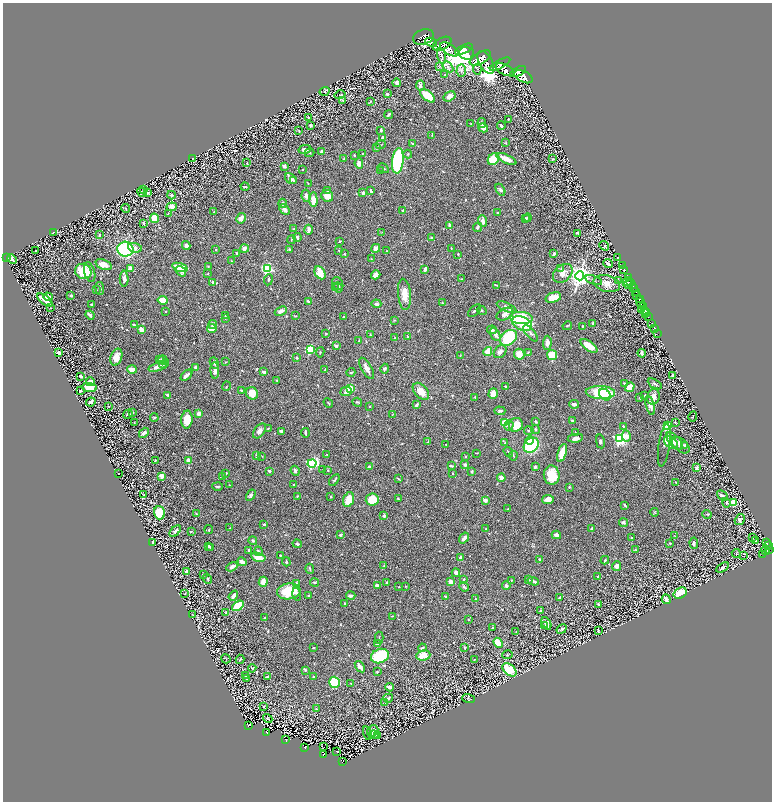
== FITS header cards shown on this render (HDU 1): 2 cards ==
NAXIS1  =                 1539
NAXIS2  =                 1599

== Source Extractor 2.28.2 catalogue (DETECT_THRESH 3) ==
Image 1539 x 1599 px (HDU 1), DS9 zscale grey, zoomed out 1/2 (1 PNG px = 2 x 2 image px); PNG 774 x 804 px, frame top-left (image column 2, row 1598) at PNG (3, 3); each listed source drawn as its Kron ellipse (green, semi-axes under 4 px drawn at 4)
Background 0.958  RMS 0.017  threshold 0.0516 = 3 sigma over >= 5 px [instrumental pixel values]
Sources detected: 793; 65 cannot appear on this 1/2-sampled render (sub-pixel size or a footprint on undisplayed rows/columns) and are neither listed nor drawn; of the other 728, the 500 brightest by FLUX_AUTO listed and drawn (228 fainter detections omitted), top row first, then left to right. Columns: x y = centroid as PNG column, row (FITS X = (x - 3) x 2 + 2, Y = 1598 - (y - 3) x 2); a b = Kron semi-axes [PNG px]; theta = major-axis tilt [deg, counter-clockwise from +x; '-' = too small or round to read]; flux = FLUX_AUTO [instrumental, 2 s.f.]
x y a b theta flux
423 37 11 7 20 1300
431 42 6 4 -26 1100
442 44 10 6 27 150
449 49 10 5 -32 1200
464 49 9 3 25 8700
466 53 7 6 - 28000
441 56 8 2 -77 6.2
480 58 12 6 29 3700
486 62 12 6 -60 3700
500 64 11 4 29 3100
439 67 4 2 - 3.2
448 67 6 4 -45 10
477 69 5 3 - 4.6
461 70 6 4 88 10
505 70 9 5 -29 4200
518 72 9 4 27 4900
445 75 4 2 - 2.2
523 77 10 5 -27 4400
397 83 4 3 - 12
420 86 5 3 - 15
324 91 5 4 - 4.3
387 94 4 3 - 4.3
340 95 5 2 - 3
428 96 9 4 -39 110
450 96 6 4 32 26
343 100 3 3 - 2.2
371 101 3 2 - 2.6
388 115 4 2 - 8.5
308 118 4 3 - 2.5
508 119 4 2 - 2.3
482 123 5 3 - 8.5
471 124 2 2 - 2
310 125 2 2 - 13
501 126 4 3 - 6.6
483 128 5 4 - 23
381 130 3 2 - 8.4
299 131 4 2 - 3.5
432 135 3 2 - 2.2
383 137 4 3 - 9.7
506 143 4 3 - 2.7
413 144 3 2 - 10
381 145 5 2 - 3.2
376 148 3 3 - 5.8
305 149 6 4 13 16
321 152 4 3 - 6.1
310 153 5 3 - 3.7
362 154 3 2 - 2.3
408 154 4 3 - 3.3
354 156 2 2 - 3.5
192 158 2 1 - 2.4
344 159 2 2 - 6.6
494 159 6 5 - 120
506 159 11 3 -25 39
553 159 3 3 - 2.3
398 161 13 5 83 420
247 163 2 2 - 2.1
359 163 5 4 - 17
284 166 4 3 - 11
383 168 6 3 -32 5.1
303 170 2 2 - 4.1
380 171 3 2 - 3.8
291 179 6 4 -39 16
293 181 4 3 - 3.6
308 184 2 1 - 2.4
245 187 4 2 - 3.9
144 189 2 2 - 5.2
328 190 3 3 - 2.9
500 190 6 4 -60 9.7
371 191 4 2 - 6.2
142 192 5 3 - 5.6
147 193 4 2 - 7.2
363 193 3 2 - 13
171 195 4 3 - 5.5
306 196 6 4 -82 14
327 196 6 5 - 38
313 200 7 4 -87 37
283 203 4 3 - 7.2
172 207 5 4 - 31
126 208 4 2 - 2.8
284 209 6 4 -44 15
403 210 3 2 - 3.7
214 212 3 3 - 2.5
168 213 3 3 - 2.1
498 213 3 2 - 5
155 218 5 3 - 94
241 218 5 4 - 25
525 218 4 3 - 3.9
528 218 4 3 - 7.1
483 221 6 3 -84 20
144 223 4 2 - 3.9
449 225 3 2 - 9.1
478 227 4 3 - 10
294 229 3 3 - 3.5
309 230 5 2 - 24
382 232 3 2 - 2
53 233 3 3 - 2.9
577 233 3 2 - 4.5
99 235 3 2 - 6.9
297 237 4 3 - 8
431 238 4 3 - 4.7
292 240 4 2 - 2.1
339 241 2 2 - 2.3
186 245 4 4 - 16
604 246 5 4 - 4.6
135 248 7 4 -16 12
376 248 5 4 - 21
451 248 2 2 - 2.4
125 249 8 7 - 350
216 249 2 2 - 2.7
244 249 4 4 - 13
289 250 3 2 - 4.9
339 250 3 2 - 2.2
35 251 2 2 - 2.6
387 251 2 2 - 3
237 253 4 3 - 5.4
344 254 3 2 - 2.8
458 254 2 2 - 2.4
554 254 3 2 - 6.4
618 257 2 2 - 13
6 258 3 2 - 11
12 259 5 3 - 16
371 259 2 2 - 2
231 261 3 2 - 2.4
608 263 5 2 - 12
104 264 8 5 -22 28
622 265 3 2 - 40
180 267 8 3 -18 78
208 267 3 2 - 3.3
130 268 4 3 - 17
561 268 2 2 - 5.5
267 269 3 3 - 460
425 269 4 2 - 12
624 269 3 2 - 230
83 271 8 7 - 110
181 271 6 3 -49 12
90 272 10 5 -74 18
208 273 3 2 - 2.2
320 273 7 5 -61 70
563 273 11 8 40 26
376 275 5 4 - 21
580 276 4 4 - 3000
629 278 3 2 - 320
124 279 8 4 -89 14
461 279 3 3 - 2.1
268 280 5 3 - 4.7
594 280 9 3 -19 5.6
618 280 4 2 - 2.3
212 282 2 2 - 11
628 282 5 3 - 89
631 283 2 2 - 110
338 284 7 5 -63 7.9
607 284 13 8 -15 31
496 285 3 1 - 2.8
630 285 6 2 -11 150
338 287 5 4 - 4.7
633 287 5 4 - 310
100 288 6 3 -82 12
336 288 4 2 - 2.1
96 290 3 2 - 2
636 292 3 2 - 240
404 294 16 6 -85 42
71 295 2 2 - 13
636 296 4 3 - 980
48 297 4 3 - 28
553 298 8 5 17 27
639 299 2 1 - 560
45 300 9 3 -36 41
163 300 5 3 - 76
308 301 3 2 - 5.3
640 301 6 3 -83 1300
442 303 2 2 - 2.6
91 304 3 2 - 4.6
376 304 5 3 - 10
507 307 11 4 -26 19
643 307 2 2 - 390
50 308 4 2 - 2.1
641 309 2 1 - 21
482 310 5 3 - 4.3
645 310 3 2 - 920
281 311 6 3 23 17
475 311 8 3 45 5.7
166 312 3 2 - 2.1
645 313 2 1 - 74
647 313 2 1 - 24
505 314 9 5 28 20
90 315 5 3 - 12
225 315 3 2 - 2.1
295 316 4 2 - 2.7
648 316 3 3 - 290
343 317 2 2 - 2.4
225 318 4 2 - 2.2
521 318 11 6 -4 250
394 320 4 3 - 2.2
593 323 4 3 - 3.9
652 323 2 1 - 7.9
213 324 4 3 - 9
522 324 10 6 -24 130
134 325 4 3 - 6.1
567 326 5 3 - 3.1
583 326 3 2 - 2.3
212 328 5 4 - 35
655 328 4 2 - 24
142 330 4 3 - 30
492 330 5 3 - 8.1
326 333 3 2 - 2.3
531 333 10 4 -49 9.2
657 333 3 1 - 11
495 334 7 4 -63 12
370 335 3 2 - 2
408 336 3 1 - 2
395 337 2 2 - 2.1
508 338 9 7 41 180
359 340 3 2 - 2.5
547 343 7 4 87 22
336 346 3 3 - 8.1
589 346 10 4 -35 52
310 350 3 3 - 240
488 351 4 3 - 77
320 352 5 3 - 3.4
500 352 7 5 48 13
528 352 4 3 - 2.7
59 353 3 3 - 14
642 353 4 3 - 13
519 354 5 5 - 46
552 355 5 5 - 78
460 356 3 2 - 2
116 357 9 5 70 30
297 358 4 3 - 4.4
159 360 4 3 - 2.9
163 360 4 4 - 13
225 362 3 3 - 2.5
214 363 6 3 -67 6
164 364 5 3 - 4.2
158 367 9 3 20 21
195 367 4 3 - 9.4
367 368 12 5 -60 17
325 369 2 2 - 2
385 369 5 3 - 8.2
132 370 5 3 - 30
215 370 8 4 -88 18
263 372 4 2 - 9.6
351 372 4 2 - 3.6
187 375 7 3 43 22
80 376 3 2 - 8.1
672 376 2 2 - 3.2
277 380 2 2 - 3.2
90 382 4 3 - 28
624 383 4 3 - 3.4
655 384 8 3 -29 8.1
226 386 5 2 - 2.4
506 387 4 2 - 5.7
630 387 5 4 - 42
89 388 8 4 -2 47
350 388 3 3 - 140
80 390 3 2 - 10
242 391 4 3 - 7.5
346 391 6 5 - 18
421 391 10 6 -47 39
600 392 14 6 -2 210
252 393 6 5 - 52
493 394 5 4 - 30
168 395 3 2 - 10
605 395 6 5 - 94
644 396 4 2 - 4.6
475 397 2 2 - 1.9
653 397 8 6 74 18
640 398 3 2 - 3.7
91 402 5 3 - 9.2
357 402 5 3 - 4.5
328 403 5 2 - 2.7
574 404 5 3 - 8.5
416 405 3 2 - 9.9
650 405 10 4 -74 19
370 406 2 2 - 3.3
109 407 2 2 - 2.9
500 411 5 3 - 5.4
133 412 3 2 - 2.7
199 413 4 3 - 21
128 414 5 2 - 5.2
393 414 4 2 - 2.2
154 417 4 4 - 3.9
693 417 5 2 - 2.2
187 419 9 5 87 45
573 420 4 2 - 7
505 422 4 3 - 59
536 422 3 2 - 5.8
675 422 2 2 - 3.8
134 423 2 1 - 2.2
516 425 7 6 - 60
509 426 5 3 - 5.1
623 426 2 2 - 4.5
667 426 4 3 - 84
268 429 4 2 - 3.2
535 429 5 3 - 6.2
259 431 8 5 53 16
281 431 3 2 - 14
529 431 5 3 - 4.7
575 432 2 2 - 2.3
144 433 6 3 49 15
305 433 5 2 - 6.9
626 436 5 4 - 23
575 438 8 4 9 17
620 439 4 3 - 910
530 441 4 4 - 23
600 441 7 3 -78 5.8
674 441 11 5 -47 38
428 442 3 2 - 2.4
671 442 8 5 -42 54
505 443 3 2 - 2.2
446 444 2 2 - 2.4
531 445 8 6 45 280
664 445 22 5 82 18
681 445 10 6 -39 17
685 445 4 3 - 6
508 452 5 2 - 5.2
476 453 3 2 - 2
562 453 9 3 72 81
327 455 3 2 - 2.5
256 456 3 3 - 5.6
262 456 4 2 - 2.3
465 456 2 2 - 2.6
513 456 5 2 - 2.2
155 461 3 2 - 2
189 461 4 4 - 18
312 463 4 3 - 400
465 465 2 2 - 26
369 466 2 2 - 6.6
451 466 4 3 - 5
535 467 3 2 - 6.9
697 468 3 3 - 9.6
323 469 3 2 - 2.1
328 470 2 2 - 3
269 471 3 3 - 4.6
295 471 5 3 - 9.6
471 472 3 2 - 4.6
119 473 2 1 - 2
226 473 3 2 - 3.5
452 473 2 1 - 2
552 475 10 8 -84 68
161 476 2 2 - 75
223 476 4 2 - 2.6
501 478 4 3 - 22
398 479 4 2 - 2.7
334 480 6 3 53 5.1
676 482 3 2 - 2.2
229 485 2 1 - 2
294 485 3 2 - 2.9
218 486 5 3 - 4.9
569 487 2 2 - 6.1
143 495 4 2 - 2
251 495 6 4 58 8
297 496 3 2 - 2.9
722 496 6 4 -43 11
331 497 2 2 - 7.1
348 499 7 5 70 50
372 499 6 6 - 86
398 499 3 2 - 7
485 500 3 3 - 17
548 500 6 4 11 17
726 503 5 4 - 8.1
734 503 4 3 - 84
625 505 4 2 - 3.7
508 509 2 2 - 2.5
654 512 4 3 - 2.8
159 513 6 5 - 140
196 514 3 3 - 2
707 514 5 3 - 2.8
384 516 2 2 - 23
740 520 6 4 58 7.9
623 522 5 4 - 8.5
264 524 2 2 - 4.6
230 528 3 2 - 2.2
592 528 4 2 - 6
209 529 4 3 - 3.1
486 529 3 3 - 4
175 531 7 3 49 8.3
191 531 2 2 - 3.3
341 535 4 3 - 5.4
556 535 4 3 - 18
675 536 3 2 - 2.1
464 538 6 3 55 15
631 538 2 1 - 2.4
753 538 2 1 - 61
756 540 3 1 - 4.3
253 541 4 3 - 4.8
153 542 4 2 - 4
669 543 3 2 - 1.9
694 543 5 3 - 9.4
766 543 4 2 - 170
297 544 4 3 - 6.5
209 546 3 3 - 7.1
768 546 2 1 - 92
211 547 3 2 - 5.1
249 550 3 2 - 6
635 550 4 3 - 2.4
765 550 5 3 - 380
769 550 3 2 - 290
258 551 5 3 - 8.1
736 554 4 3 - 3.9
763 554 3 1 - 21
280 555 2 2 - 3
744 556 2 1 - 2.8
258 557 7 4 -14 50
461 558 4 3 - 20
540 560 4 3 - 6.8
605 560 4 2 - 3.4
242 562 5 3 - 14
286 562 4 2 - 5
384 566 3 3 - 2.4
616 566 5 4 - 17
232 567 6 3 29 11
722 567 7 3 32 8.9
310 569 5 2 - 5.4
187 571 3 2 - 19
456 573 4 3 - 15
203 575 2 2 - 3.3
598 576 3 2 - 5.5
207 579 5 3 - 3.8
464 579 3 2 - 2.7
511 580 4 3 - 3.1
528 580 3 2 - 5.3
533 581 6 2 -17 9.4
263 582 5 4 - 30
387 582 4 4 - 3.9
451 582 3 3 - 31
296 583 3 2 - 2.9
315 583 4 3 - 3.4
377 586 3 2 - 13
399 586 3 2 - 3
405 586 2 2 - 2.6
506 586 4 4 - 9.6
464 587 5 3 - 4.9
289 591 12 8 9 110
680 593 7 5 34 81
185 594 3 3 - 2.4
297 594 6 3 -76 5.8
308 595 3 2 - 2.5
233 596 5 3 - 14
351 596 4 2 - 12
445 596 3 2 - 4.3
559 597 2 2 - 2.7
475 599 3 3 - 2.8
666 599 5 3 - 11
345 603 2 2 - 5.6
599 604 3 2 - 3.1
238 606 7 3 36 200
540 610 2 2 - 3.3
225 613 2 1 - 2
193 615 2 2 - 2.8
392 616 4 2 - 2.7
264 618 4 2 - 3.2
468 620 3 3 - 2.4
546 623 7 3 -63 24
544 626 3 2 - 4.5
493 627 3 2 - 2.6
562 629 5 3 - 7.7
598 630 3 2 - 2.7
516 632 2 2 - 2.6
379 638 6 2 -87 3.4
498 643 5 4 - 53
377 644 3 2 - 6.8
314 648 2 2 - 2.8
422 648 4 3 - 8.6
465 648 3 2 - 2.9
423 655 7 5 7 57
507 655 5 2 - 3.1
380 656 9 7 21 150
226 659 5 2 - 1.9
240 659 5 3 - 4.3
474 660 2 1 - 1.9
360 667 6 3 -55 22
252 668 4 3 - 3.5
305 670 4 3 - 3.6
509 670 8 5 -39 110
377 672 3 2 - 2.1
245 676 3 2 - 3.4
267 677 3 3 - 6.9
313 677 3 3 - 5.1
246 678 3 2 - 3.6
334 682 6 5 - 260
351 683 3 2 - 2.3
390 687 4 2 - 23
388 698 5 3 - 6.5
468 699 6 3 -18 2.6
385 702 2 2 - 2.3
264 707 3 2 - 2.4
316 709 3 2 - 3.1
268 719 5 3 - 2.3
248 725 3 2 - 98
373 731 6 5 - 30
267 733 3 2 - 75
367 733 7 2 -75 4.2
374 735 5 3 - 10
377 735 3 2 - 4.2
286 740 3 2 - 110
305 747 3 2 - 120
324 747 2 1 - 3.6
337 751 2 2 - 3.3
323 754 3 2 - 95
342 762 4 2 - 140
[228 fainter detections neither listed nor drawn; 65 sub-pixel or undisplayed-footprint detections neither listed nor drawn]